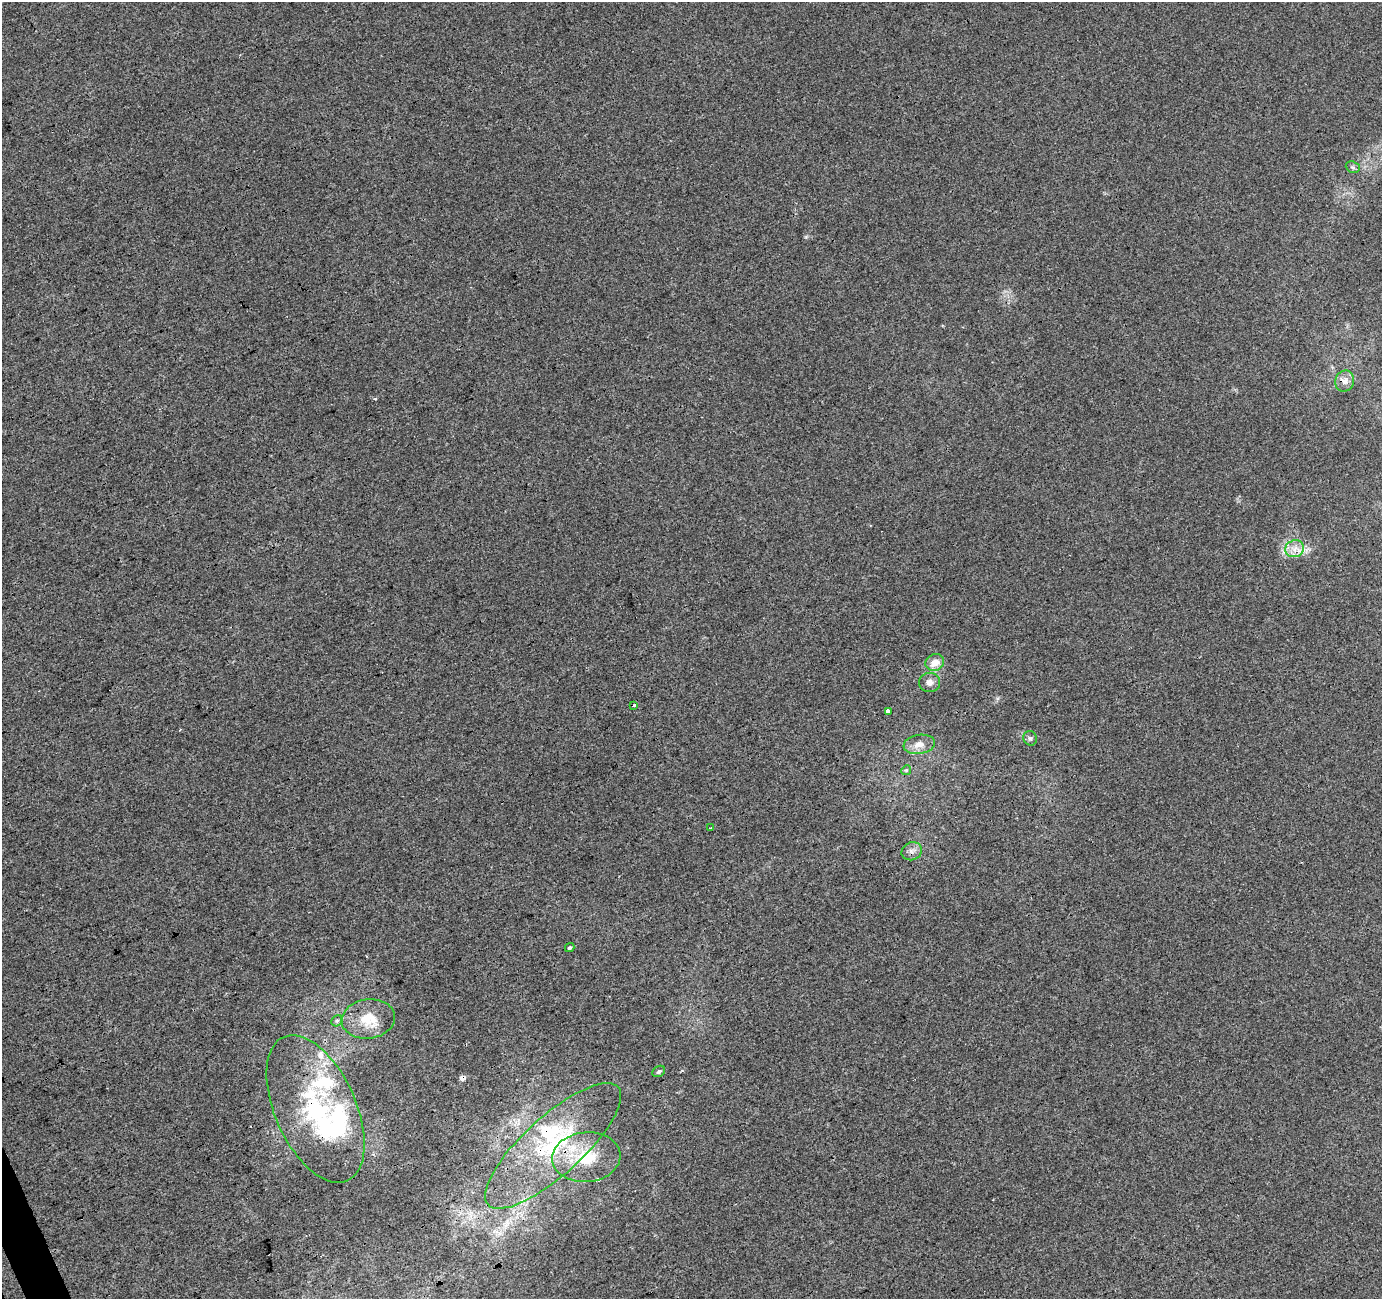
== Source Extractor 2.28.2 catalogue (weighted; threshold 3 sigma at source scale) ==
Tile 7 of 4 x 4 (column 3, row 2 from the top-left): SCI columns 2816-4195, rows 2698-3994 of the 5633 x 5451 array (HDU 1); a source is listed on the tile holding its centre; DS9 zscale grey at full resolution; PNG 1384 x 1301 px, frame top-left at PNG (2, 2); each listed source drawn as its Kron ellipse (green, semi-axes under 4 px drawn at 4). Shown black and unused: <1% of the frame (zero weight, under 3 of 4 exposures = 5% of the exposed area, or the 3 px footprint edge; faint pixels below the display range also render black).
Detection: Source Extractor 2.28.2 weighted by HDU 2 'WHT'; one run over the whole footprint, this tile lists its part. Background 0.00134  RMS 0.0035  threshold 0.0158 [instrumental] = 3 sigma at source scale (4.5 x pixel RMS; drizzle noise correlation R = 1.50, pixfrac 1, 0.0396/0.0396 arcsec/px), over >= 5 px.
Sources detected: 27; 1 cosmic-ray / hot-pixel residue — neither listed nor drawn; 7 inside a brighter listed object's ellipse — not listed separately; the other 19 listed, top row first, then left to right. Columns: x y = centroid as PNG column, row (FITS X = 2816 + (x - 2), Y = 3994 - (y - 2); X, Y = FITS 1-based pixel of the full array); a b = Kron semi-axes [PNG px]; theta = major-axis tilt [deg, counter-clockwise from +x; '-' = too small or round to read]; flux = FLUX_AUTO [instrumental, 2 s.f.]
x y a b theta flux
1353 167 7 5 -21 0.85
1345 381 11 9 69 2.2
1295 549 9 8 - 2.7
935 663 9 8 - 3.9
930 682 10 9 - 2
634 705 3 3 - 0.81
888 711 4 3 - 12
1030 738 7 6 - 0.84
919 744 16 9 9 3.3
906 770 5 4 - 0.48
711 828 2 2 - 0.29
912 851 10 9 - 1.9
570 948 5 4 - 0.67
368 1019 27 19 7 9.2
337 1021 6 5 - 0.69
659 1071 7 5 32 0.75
315 1109 78 40 -66 52
553 1146 88 29 42 44
586 1157 34 25 5 16
Overlapping masked pixels (flux is a lower limit): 3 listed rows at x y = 315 1109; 553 1146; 586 1157
Unlisted compact peaks at least as high as the median listed source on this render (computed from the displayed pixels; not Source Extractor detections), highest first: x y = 806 237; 375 399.